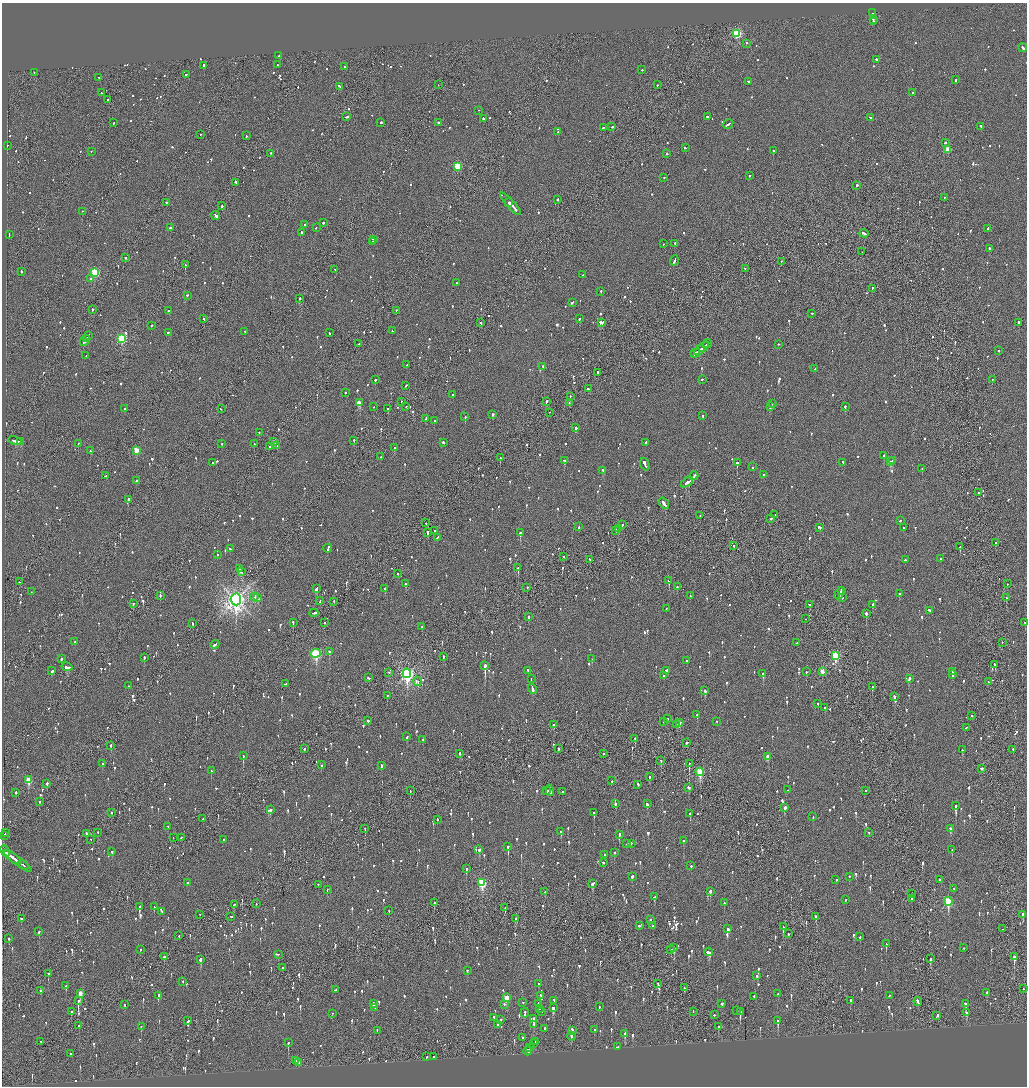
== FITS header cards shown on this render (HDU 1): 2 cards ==
NAXIS1  =                 2050
NAXIS2  =                 2168

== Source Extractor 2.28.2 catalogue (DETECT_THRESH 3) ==
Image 2050 x 2168 px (HDU 1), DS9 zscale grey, zoomed out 1/2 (1 PNG px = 2 x 2 image px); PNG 1029 x 1088 px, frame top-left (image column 2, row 2168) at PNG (2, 3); each listed source drawn as its Kron ellipse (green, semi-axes under 4 px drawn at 4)
Background -0.0778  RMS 0.066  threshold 0.197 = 3 sigma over >= 5 px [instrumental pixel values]
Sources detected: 1545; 52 cannot appear on this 1/2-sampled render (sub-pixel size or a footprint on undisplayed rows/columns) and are neither listed nor drawn; of the other 1493, the 500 brightest by FLUX_AUTO listed and drawn (993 fainter detections omitted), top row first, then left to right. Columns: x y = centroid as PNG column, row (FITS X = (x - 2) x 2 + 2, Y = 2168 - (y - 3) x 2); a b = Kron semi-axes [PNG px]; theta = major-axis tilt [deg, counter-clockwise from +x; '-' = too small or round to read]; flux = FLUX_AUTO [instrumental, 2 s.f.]
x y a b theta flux
872 13 2 2 - 110
873 20 3 2 - 230
873 22 2 2 - 250
737 34 3 3 - 1300
747 44 2 2 - 160
1023 48 4 2 - 180
279 56 2 2 - 96
877 60 3 2 - 440
277 65 2 1 - 220
204 66 2 2 - 290
345 67 2 2 - 110
642 70 2 2 - 78
34 73 2 1 - 140
186 75 3 2 - 89
99 78 2 2 - 110
956 80 2 2 - 100
748 82 2 2 - 130
438 85 2 1 - 63
657 85 2 2 - 100
339 87 3 2 - 170
101 93 2 2 - 68
913 93 2 2 - 130
108 100 2 2 - 74
479 111 2 1 - 64
347 117 4 2 - 120
707 117 3 2 - 270
870 118 4 2 - 160
483 119 2 2 - 290
114 123 2 2 - 78
381 123 2 2 - 340
438 123 3 2 - 130
728 125 5 2 - 190
612 127 3 2 - 77
981 127 2 2 - 110
604 128 3 2 - 74
558 132 2 2 - 110
200 135 2 1 - 280
246 136 2 2 - 120
945 143 3 2 - 130
7 146 2 1 - 62
685 148 2 2 - 89
948 150 3 3 - 250
773 151 2 2 - 380
91 152 2 2 - 86
271 154 2 2 - 99
666 154 2 2 - 310
458 167 3 3 - 630
750 176 2 2 - 180
664 178 2 2 - 69
236 183 4 2 - 150
857 186 2 2 - 190
944 198 2 1 - 120
558 200 2 2 - 170
166 203 2 2 - 120
509 203 2 2 - 200
510 204 15 2 -47 610
222 206 2 2 - 140
82 212 2 1 - 69
216 216 4 2 - 180
323 223 2 2 - 210
304 225 2 2 - 97
170 228 2 2 - 1000
316 228 2 2 - 63
988 229 3 2 - 120
302 233 2 2 - 180
864 234 4 2 - 180
9 235 4 2 - 200
374 240 3 2 - 250
373 242 2 2 - 330
663 244 2 2 - 79
675 244 2 2 - 110
989 249 3 2 - 100
862 252 2 2 - 83
125 258 2 2 - 100
674 261 5 2 - 150
781 262 2 1 - 66
185 265 2 2 - 220
745 269 2 2 - 96
335 270 2 2 - 72
21 272 2 2 - 120
95 273 3 3 - 850
583 275 2 2 - 67
91 279 2 2 - 140
457 283 2 2 - 95
872 289 3 1 - 150
601 292 2 2 - 220
187 296 2 2 - 61
300 299 2 1 - 680
572 303 4 2 - 130
92 310 3 1 - 130
396 310 2 2 - 99
169 311 2 2 - 120
812 314 2 2 - 210
204 319 2 2 - 260
579 319 2 2 - 83
480 323 2 2 - 74
601 323 4 2 - 480
1019 323 2 2 - 390
151 326 2 2 - 70
392 331 2 2 - 71
245 332 2 2 - 76
168 333 3 2 - 110
329 333 2 2 - 83
88 336 4 2 - 200
87 339 2 2 - 130
121 339 4 3 - 1200
85 341 6 2 52 320
359 344 2 2 - 77
708 344 4 2 - 150
778 345 2 2 - 85
704 347 6 2 43 190
699 350 6 1 40 210
999 351 2 2 - 110
695 354 5 2 - 180
86 356 2 2 - 120
407 365 2 2 - 130
543 367 2 2 - 78
815 369 2 1 - 130
598 373 3 2 - 130
375 380 2 2 - 170
702 380 2 2 - 92
992 380 2 2 - 180
406 386 2 2 - 81
588 389 3 2 - 210
345 393 2 2 - 82
452 395 3 2 - 75
570 397 2 1 - 77
401 402 2 2 - 82
546 402 3 2 - 310
359 403 3 2 - 1500
569 403 2 2 - 84
772 404 2 2 - 64
374 407 2 1 - 110
406 407 2 1 - 350
770 407 3 2 - 380
845 407 2 2 - 320
125 409 2 2 - 96
221 409 2 2 - 94
388 409 2 2 - 100
549 413 2 1 - 96
493 415 2 2 - 250
703 416 2 2 - 260
465 417 2 2 - 73
426 419 3 2 - 110
434 421 2 2 - 79
576 428 2 2 - 240
259 433 2 2 - 85
15 441 6 2 -14 340
354 441 2 2 - 130
20 442 4 2 - 190
274 442 2 2 - 110
443 443 3 2 - 97
645 443 3 2 - 96
78 444 2 2 - 130
222 444 2 2 - 73
254 444 3 2 - 81
277 446 2 1 - 67
270 447 2 2 - 230
394 448 2 2 - 350
90 451 2 2 - 85
136 451 3 3 - 310
884 456 2 2 - 190
381 457 2 2 - 210
500 458 2 1 - 100
564 461 2 2 - 350
892 461 2 2 - 190
890 462 3 2 - 210
213 463 2 2 - 290
737 463 2 2 - 380
843 463 3 2 - 67
645 465 6 2 -70 690
752 467 2 2 - 100
922 469 2 2 - 83
603 471 3 2 - 190
763 475 2 2 - 80
106 476 2 2 - 64
694 476 4 2 - 170
136 481 2 2 - 81
687 483 7 2 34 300
978 493 2 1 - 110
128 500 4 2 - 160
664 504 6 2 -53 320
775 515 2 1 - 130
700 516 2 1 - 61
771 519 2 2 - 79
900 521 2 1 - 62
426 523 2 1 - 84
622 525 2 2 - 130
579 527 3 2 - 96
820 528 3 2 - 260
903 528 2 2 - 67
619 529 4 1 - 180
435 531 2 2 - 87
616 531 2 2 - 110
428 533 2 2 - 270
520 533 2 2 - 280
437 538 3 2 - 86
995 543 2 2 - 93
734 546 2 2 - 110
960 547 2 2 - 370
230 549 2 2 - 62
328 549 4 2 - 140
217 555 2 2 - 100
564 557 2 1 - 72
941 559 3 2 - 70
590 560 2 2 - 83
905 560 2 2 - 210
518 568 2 2 - 370
239 569 3 2 - 150
241 572 4 1 - 160
398 574 2 2 - 100
669 581 2 2 - 130
19 582 2 2 - 79
406 584 2 2 - 130
1007 584 2 2 - 64
677 587 2 2 - 83
527 588 2 2 - 210
316 589 4 2 - 250
385 589 2 2 - 220
841 591 2 1 - 77
31 592 2 2 - 250
839 594 6 2 60 260
899 594 2 2 - 240
160 596 2 2 - 110
690 596 2 2 - 62
255 597 2 2 - 160
258 598 4 2 - 200
843 598 2 1 - 64
1006 598 3 2 - 140
236 600 6 5 - 9100
320 601 2 1 - 140
334 602 2 1 - 110
133 604 2 1 - 190
810 605 3 2 - 92
873 605 2 2 - 62
666 609 2 2 - 81
929 611 4 2 - 240
314 613 4 2 - 250
866 614 2 2 - 280
528 617 2 2 - 180
805 619 2 1 - 76
293 623 2 2 - 92
324 623 2 2 - 75
1025 623 2 2 - 83
192 624 3 2 - 110
422 627 2 2 - 100
75 642 2 2 - 70
797 643 2 2 - 92
1002 643 2 1 - 70
215 645 4 2 - 150
329 652 2 2 - 130
316 654 5 4 - 1500
835 656 4 3 - 930
443 657 2 1 - 270
144 658 2 2 - 150
61 659 3 2 - 120
592 659 2 2 - 130
687 661 2 2 - 71
995 665 4 2 - 140
485 666 3 2 - 2100
67 667 5 2 - 310
52 671 3 2 - 130
528 671 2 2 - 69
666 671 3 2 - 140
806 672 2 2 - 150
822 672 3 2 - 140
952 672 3 2 - 120
389 673 2 1 - 61
407 674 5 4 - 3900
763 674 3 2 - 480
953 675 3 2 - 160
664 676 2 2 - 65
369 678 3 2 - 92
531 679 2 2 - 110
909 679 4 2 - 660
417 682 4 4 - 110
988 682 3 2 - 110
286 684 3 2 - 110
128 686 2 2 - 83
872 687 2 2 - 130
532 689 5 2 - 310
705 691 3 2 - 130
387 696 2 2 - 63
894 697 3 2 - 130
818 704 2 2 - 67
825 708 2 2 - 110
697 715 2 2 - 290
972 716 2 2 - 68
667 719 2 2 - 110
368 721 2 2 - 81
664 722 2 1 - 84
717 722 2 2 - 110
679 723 4 2 - 170
554 725 2 2 - 74
677 725 2 2 - 70
966 728 3 2 - 130
407 737 2 2 - 100
635 739 2 2 - 79
423 740 2 2 - 94
687 743 3 2 - 120
111 746 3 2 - 71
304 749 2 2 - 78
559 749 3 1 - 190
962 750 2 2 - 68
1013 750 2 2 - 140
459 754 3 2 - 75
603 754 2 2 - 100
243 756 2 2 - 210
768 757 3 2 - 150
661 761 2 1 - 200
102 764 2 2 - 100
689 764 2 1 - 280
321 765 2 2 - 69
381 766 2 2 - 190
981 769 3 2 - 90
211 771 2 2 - 85
700 772 4 3 - 780
650 777 2 2 - 120
28 780 3 3 - 340
612 781 2 2 - 71
47 784 2 2 - 530
638 785 3 2 - 120
689 788 3 2 - 70
788 790 2 2 - 110
410 791 3 1 - 73
547 791 2 2 - 310
550 791 6 2 -73 600
865 791 2 2 - 76
563 792 2 2 - 75
16 793 3 2 - 190
39 802 2 2 - 120
615 804 3 2 - 100
647 804 3 2 - 130
956 806 2 2 - 240
785 808 3 2 - 1600
270 810 3 2 - 750
111 813 2 2 - 190
594 813 3 2 - 150
690 814 2 2 - 1600
813 817 3 2 - 81
203 819 2 2 - 78
437 820 2 2 - 70
168 827 2 2 - 100
365 829 2 1 - 96
950 829 3 2 - 260
561 832 2 2 - 250
5 833 3 1 - 200
98 833 2 1 - 140
869 833 2 2 - 80
86 834 3 2 - 160
619 835 3 2 - 250
4 836 2 1 - 110
173 838 2 1 - 85
181 838 2 2 - 76
91 840 2 1 - 69
224 840 2 2 - 140
684 841 2 2 - 140
627 844 2 2 - 99
631 844 2 2 - 72
508 847 3 2 - 780
479 850 2 2 - 200
952 850 2 2 - 91
5 852 6 3 -65 70
112 852 3 2 - 100
614 853 2 2 - 84
605 855 3 2 - 110
13 858 10 2 -34 610
17 861 17 2 -37 460
603 863 3 2 - 63
23 865 6 2 -36 290
691 866 2 2 - 67
466 869 3 2 - 110
632 877 3 2 - 83
849 877 2 2 - 84
836 880 2 2 - 190
940 880 2 2 - 150
187 883 2 2 - 220
482 883 4 3 - 1100
592 884 3 2 - 130
318 885 2 2 - 110
954 889 2 2 - 62
327 890 2 2 - 68
545 892 2 2 - 67
710 892 3 2 - 170
911 894 2 1 - 73
654 897 3 2 - 110
911 899 2 2 - 72
846 900 2 2 - 64
948 902 4 3 - 870
434 903 2 1 - 100
724 903 2 2 - 65
256 904 2 1 - 67
234 905 3 2 - 78
139 907 2 2 - 710
154 907 3 2 - 89
505 908 3 2 - 72
389 911 2 2 - 92
162 912 2 2 - 78
200 915 2 2 - 160
1023 915 3 2 - 100
231 917 2 2 - 100
816 917 3 2 - 89
21 919 2 2 - 87
515 919 2 1 - 73
650 920 2 2 - 76
639 926 3 2 - 170
653 926 2 2 - 110
783 927 3 2 - 190
728 929 3 2 - 140
1002 929 2 1 - 86
39 932 3 2 - 180
789 934 2 2 - 65
179 936 2 1 - 180
860 937 2 2 - 64
9 939 2 2 - 79
886 944 3 2 - 200
674 948 2 2 - 200
964 948 2 2 - 66
140 950 2 2 - 62
671 950 3 2 - 250
709 952 4 3 - 290
278 955 2 1 - 84
164 957 2 2 - 320
1014 957 2 1 - 570
930 959 3 2 - 300
201 960 3 2 - 350
283 968 3 1 - 110
467 971 2 2 - 71
48 974 3 2 - 81
757 976 2 2 - 79
183 982 2 2 - 71
538 984 2 2 - 130
658 984 3 2 - 130
66 986 3 2 - 97
684 988 3 2 - 140
1023 989 2 2 - 78
335 990 3 2 - 130
41 991 2 2 - 88
986 993 3 2 - 83
80 994 4 2 - 170
778 994 2 2 - 97
158 996 3 2 - 130
541 996 2 2 - 64
889 996 2 2 - 130
754 997 2 2 - 110
507 998 4 3 - 360
78 1001 3 2 - 260
554 1001 3 2 - 100
851 1001 3 2 - 180
918 1002 5 2 - 200
523 1003 2 2 - 87
373 1004 3 2 - 280
538 1004 2 2 - 100
722 1004 2 2 - 130
965 1004 3 2 - 530
124 1005 2 2 - 98
504 1005 3 2 - 100
599 1007 2 2 - 72
374 1008 3 2 - 140
553 1008 3 3 - 210
539 1009 2 2 - 62
737 1011 2 2 - 77
71 1012 3 2 - 110
542 1012 2 2 - 85
693 1012 3 1 - 88
740 1012 3 2 - 570
525 1013 4 2 - 140
967 1013 3 2 - 170
332 1014 2 2 - 80
714 1015 2 1 - 200
937 1016 3 2 - 150
494 1018 3 2 - 100
533 1019 3 2 - 480
501 1020 2 2 - 74
188 1021 2 2 - 77
778 1021 4 2 - 190
497 1025 2 2 - 76
534 1025 3 2 - 63
79 1026 2 2 - 130
141 1027 2 2 - 86
718 1027 2 2 - 89
545 1029 2 2 - 97
594 1030 2 2 - 62
377 1031 3 2 - 76
572 1031 4 2 - 170
625 1034 4 2 - 210
571 1037 4 2 - 190
523 1038 2 2 - 83
40 1042 2 2 - 78
535 1042 3 2 - 110
288 1043 3 2 - 89
533 1044 2 2 - 66
618 1047 3 1 - 120
529 1048 2 2 - 100
528 1051 4 2 - 210
71 1054 2 2 - 68
427 1057 2 2 - 65
433 1057 3 2 - 100
296 1061 2 2 - 110
299 1063 2 2 - 130
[993 fainter detections neither listed nor drawn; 52 sub-pixel or undisplayed-footprint detections neither listed nor drawn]